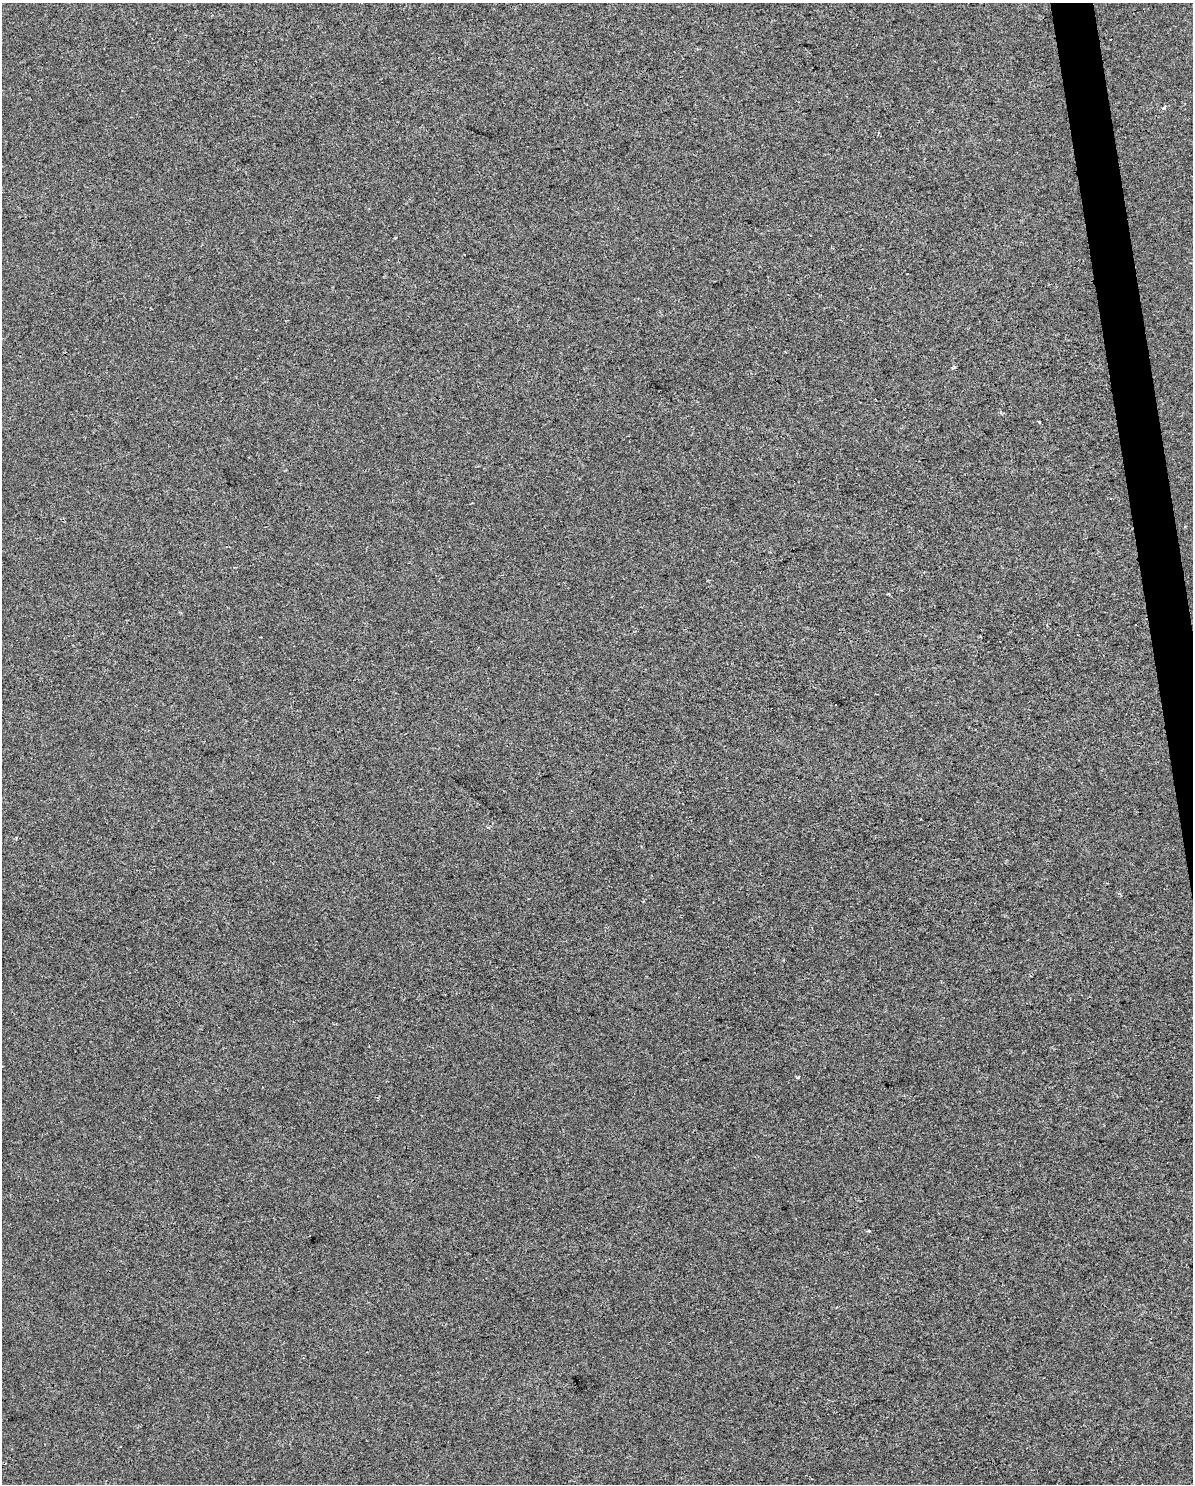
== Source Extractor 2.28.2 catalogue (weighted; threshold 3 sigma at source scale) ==
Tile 6 of 4 x 3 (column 2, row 2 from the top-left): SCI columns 1192-2382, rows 1546-3027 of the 4764 x 4529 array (HDU 1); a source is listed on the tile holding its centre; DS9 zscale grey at full resolution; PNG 1195 x 1486 px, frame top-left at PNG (2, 3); no overlay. Shown black and unused: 2% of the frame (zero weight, under 2 of 3 exposures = <1% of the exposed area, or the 3 px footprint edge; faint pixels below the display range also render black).
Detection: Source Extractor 2.28.2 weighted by HDU 2 'WHT'; one run over the whole footprint, this tile lists its part. Background -5.27e-04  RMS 0.0042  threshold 0.0187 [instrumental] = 3 sigma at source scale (4.5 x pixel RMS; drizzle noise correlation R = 1.50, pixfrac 1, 0.0396/0.0396 arcsec/px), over >= 5 px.
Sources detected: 7; all 7 listed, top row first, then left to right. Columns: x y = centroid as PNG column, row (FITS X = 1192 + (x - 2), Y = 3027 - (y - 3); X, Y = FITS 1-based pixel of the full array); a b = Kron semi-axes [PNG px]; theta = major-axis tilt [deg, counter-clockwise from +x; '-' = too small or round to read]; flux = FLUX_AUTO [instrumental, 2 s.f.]
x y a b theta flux
1164 107 4 3 - 1.6
953 367 6 3 9 0.52
1039 422 3 3 - 0.73
889 594 3 3 - 0.55
16 838 4 3 - 0.42
798 1077 5 3 - 0.41
868 1231 4 3 - 0.56